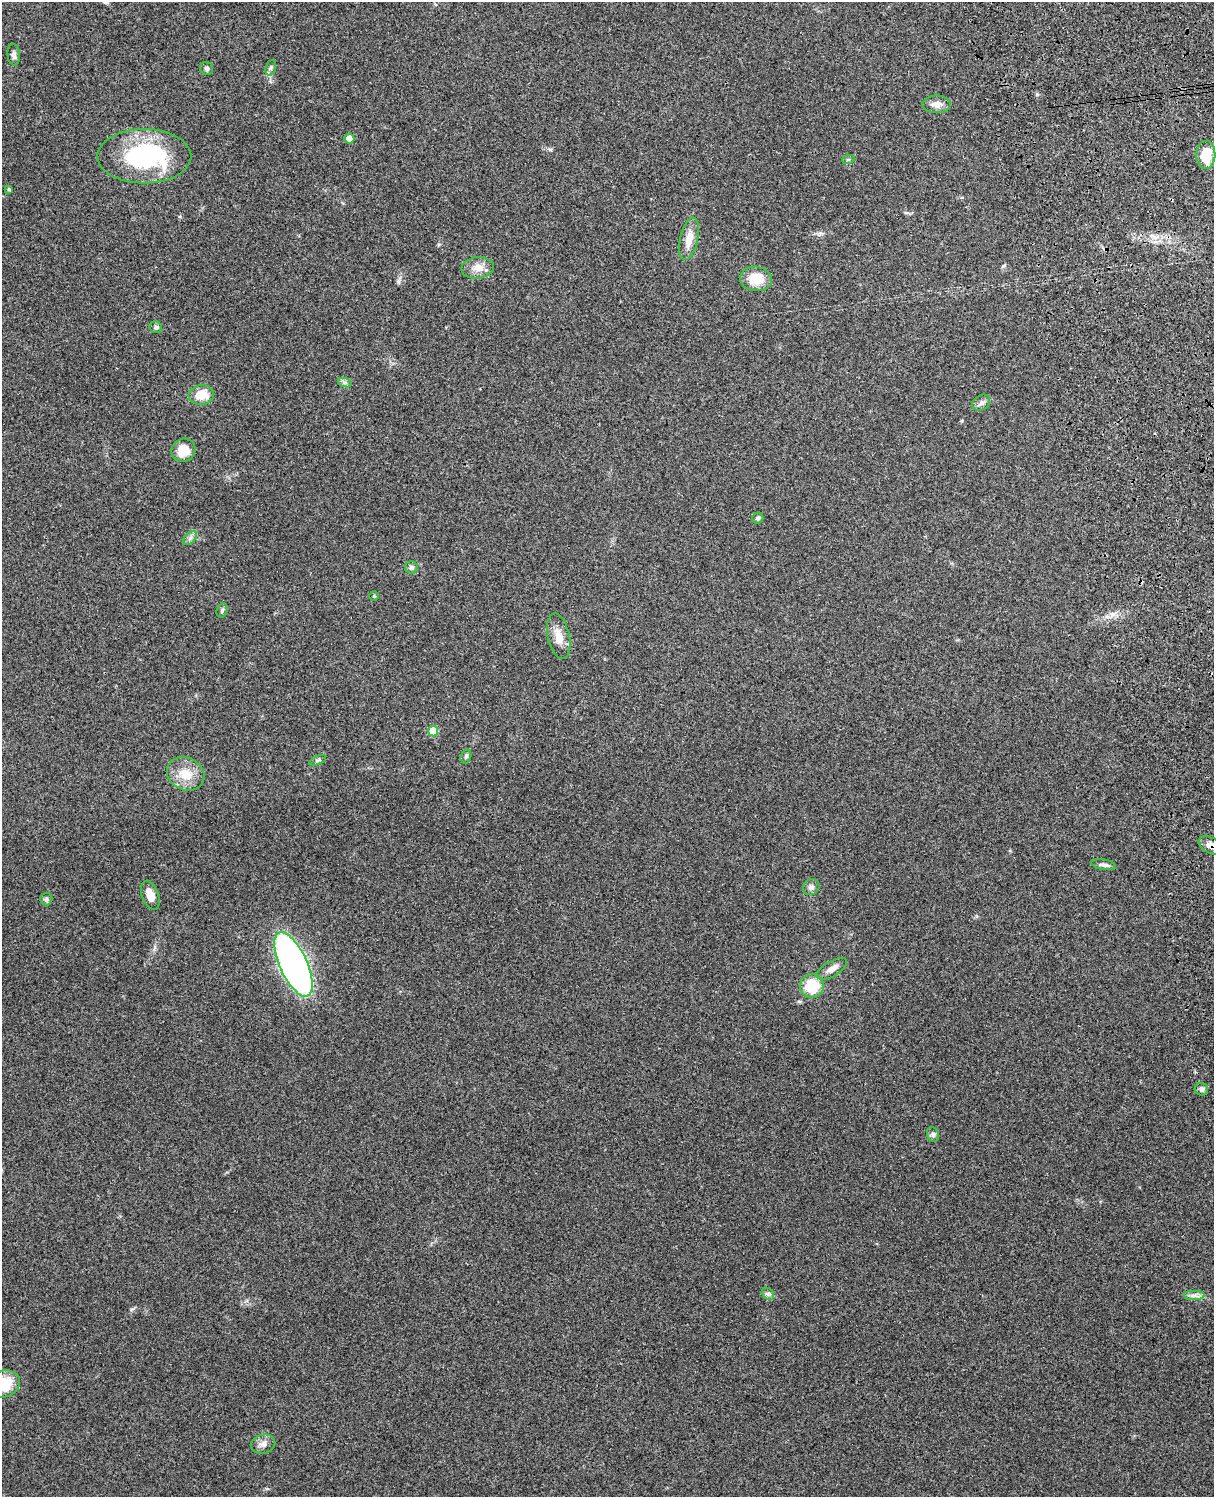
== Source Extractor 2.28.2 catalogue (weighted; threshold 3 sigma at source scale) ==
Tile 6 of 4 x 3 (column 2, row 2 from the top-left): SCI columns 1331-2542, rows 1660-3154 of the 5088 x 4927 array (HDU 1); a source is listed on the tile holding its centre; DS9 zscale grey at full resolution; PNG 1216 x 1499 px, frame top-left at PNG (2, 2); each listed source drawn as its Kron ellipse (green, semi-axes under 4 px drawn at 4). Shown black and unused: <1% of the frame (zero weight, under 3 of 4 exposures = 6% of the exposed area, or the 3 px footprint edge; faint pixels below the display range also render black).
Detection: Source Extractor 2.28.2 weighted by HDU 2 'WHT'; one run over the whole footprint, this tile lists its part. Background 0.265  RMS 0.0089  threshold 0.0403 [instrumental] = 3 sigma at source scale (4.5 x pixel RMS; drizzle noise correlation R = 1.50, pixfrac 1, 0.05/0.05 arcsec/px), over >= 5 px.
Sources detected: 42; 1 inside a brighter object's white glare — neither listed nor drawn; the other 41 listed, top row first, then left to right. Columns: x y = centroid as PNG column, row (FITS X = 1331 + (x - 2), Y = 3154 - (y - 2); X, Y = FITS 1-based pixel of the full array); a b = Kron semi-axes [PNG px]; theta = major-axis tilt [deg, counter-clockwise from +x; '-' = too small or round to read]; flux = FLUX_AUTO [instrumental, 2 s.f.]
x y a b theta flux
14 55 10 6 -84 3
207 68 7 6 - 2.1
271 68 8 5 71 2.2
937 104 14 9 0 6.5
349 139 5 5 - 14
1206 155 14 9 89 21
144 156 47 27 0 110
848 160 6 4 19 1.3
9 189 4 3 - 1.4
689 239 22 9 77 12
478 268 16 10 7 9.3
756 279 16 12 -6 19
156 327 6 6 - 2.3
345 383 7 4 -18 1.9
201 395 13 9 6 16
981 403 10 7 37 3.3
183 450 12 11 - 15
758 518 6 5 - 2
190 538 8 5 45 2.5
412 568 6 6 - 2.8
374 596 4 4 - 0.95
222 610 7 5 74 1.8
559 636 23 11 -78 11
433 731 5 5 - 23
466 756 7 5 74 1.7
318 760 9 4 22 1.6
186 774 19 16 -28 17
1211 846 14 7 -27 8
1104 865 12 5 -9 3.2
811 887 8 7 - 3.1
150 895 15 8 -70 11
46 899 6 6 - 1.8
294 964 35 13 -66 400
832 969 17 7 30 6.7
812 986 12 12 - 27
1201 1089 7 6 - 2.4
933 1134 8 6 -70 2.2
768 1294 7 5 -43 2.1
1194 1295 11 5 0 3.7
4 1384 16 13 19 29
263 1444 12 9 12 5.5
Overlapping masked pixels (flux is a lower limit): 1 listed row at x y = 1211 846
Isophote crosses this tile's border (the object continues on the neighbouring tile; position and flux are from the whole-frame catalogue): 2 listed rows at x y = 1211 846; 4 1384